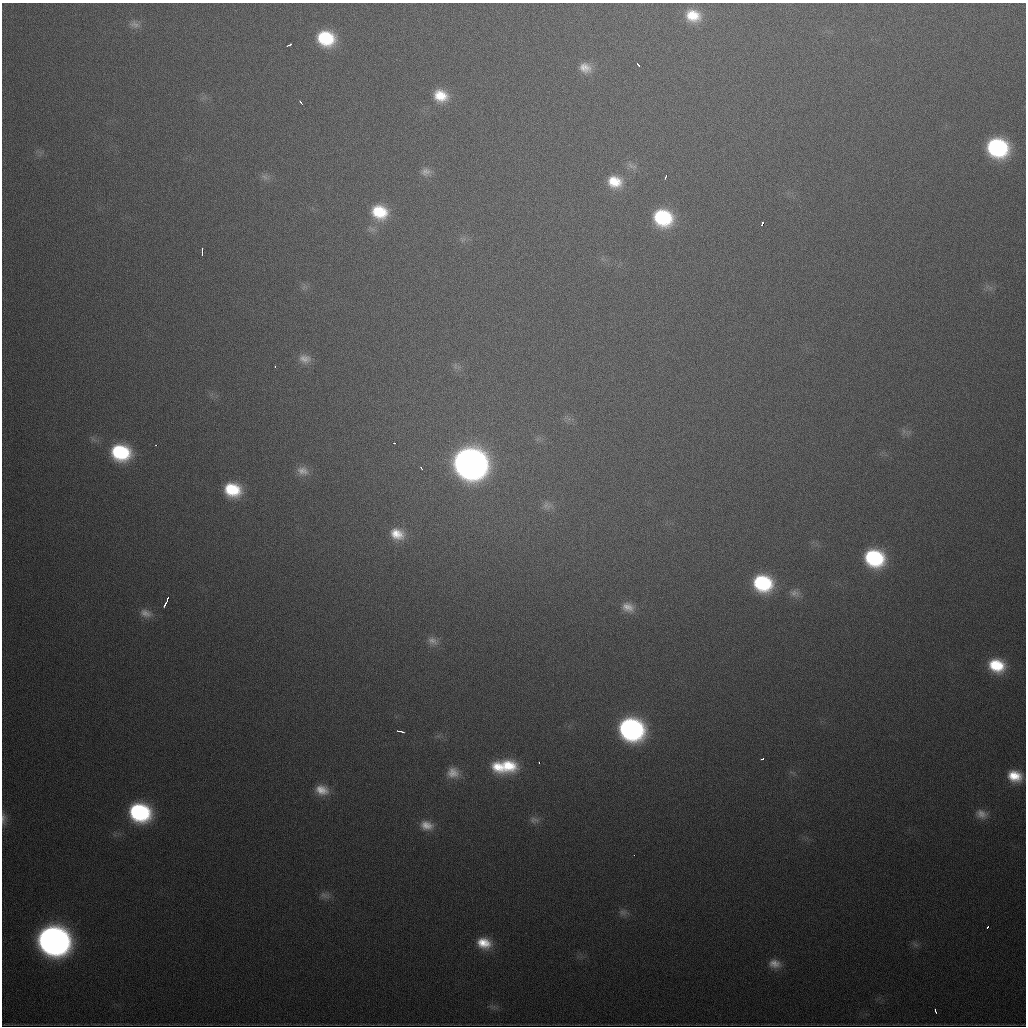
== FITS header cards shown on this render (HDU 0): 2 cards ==
NAXIS1  =                 1024
NAXIS2  =                 1024

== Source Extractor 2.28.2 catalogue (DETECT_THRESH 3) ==
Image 1024 x 1024 px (HDU 0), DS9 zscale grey, 1 PNG px = 1 image px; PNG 1028 x 1028 px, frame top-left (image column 1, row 1024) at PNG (2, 3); no overlay
Background 560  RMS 19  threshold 56.3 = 3 sigma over >= 5 px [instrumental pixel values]
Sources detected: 63; all 63 listed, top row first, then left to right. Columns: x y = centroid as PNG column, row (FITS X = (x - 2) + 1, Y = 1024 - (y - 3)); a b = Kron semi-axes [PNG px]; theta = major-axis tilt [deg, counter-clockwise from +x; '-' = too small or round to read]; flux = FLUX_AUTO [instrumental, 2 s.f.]
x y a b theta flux
693 16 17 14 -16 3.4e+04
135 24 14 9 -18 7.6e+03
326 38 17 14 -18 7.8e+04
289 45 5 3 - 4.9e+03
638 64 4 2 - 2.6e+03
585 68 17 13 -26 1.6e+04
441 96 16 13 -19 3.1e+04
300 102 4 2 - 2.5e+03
997 148 16 14 -17 1.9e+05
631 166 13 5 -41 5.1e+03
426 172 12 10 22 8.1e+03
265 177 10 5 -28 4.9e+03
665 177 5 2 - 2.9e+03
615 182 17 14 -14 3.2e+04
379 212 18 15 -22 5.0e+04
663 218 17 14 -23 1.1e+05
762 223 4 3 - 8.1e+03
463 240 9 3 44 2.4e+03
202 251 8 2 90 4.1e+03
305 359 17 12 -12 1.3e+04
275 366 3 2 - 6.7e+03
904 431 7 4 -71 3.0e+03
394 443 3 2 - 3.5e+03
156 445 3 2 - 2.5e+03
121 452 18 14 -14 1.1e+05
470 463 19 17 -21 1.8e+06
421 468 4 2 - 2.5e+03
303 471 16 12 -16 1.3e+04
232 490 16 13 -18 5.8e+04
547 506 14 10 -18 8.4e+03
397 534 18 14 -21 2.6e+04
874 558 17 14 -21 1.4e+05
763 583 16 14 -19 1.2e+05
795 593 15 9 -17 8.5e+03
167 598 4 2 - 2.8e+03
165 604 6 2 60 6.4e+03
628 607 17 13 -22 1.6e+04
146 613 17 11 -18 1.2e+04
432 641 15 10 -23 9.8e+03
996 665 16 12 -21 5.1e+04
631 729 18 15 -21 4.1e+05
400 731 8 3 -12 4.4e+03
762 759 4 3 - 3.5e+03
539 762 3 2 - 3.7e+03
508 766 20 16 -14 5.1e+04
498 767 17 13 -28 3.3e+04
453 773 16 14 -9 1.7e+04
1015 776 15 12 -16 3.1e+04
322 790 16 12 -16 1.9e+04
140 812 17 14 -19 1.8e+05
981 814 16 11 -17 1.2e+04
3 818 17 7 86 7.3e+03
534 820 14 9 -5 7.1e+03
427 825 17 12 -14 1.6e+04
634 855 2 2 - 4.5e+03
325 895 15 8 -10 7.4e+03
623 912 11 8 10 6.2e+03
988 927 4 3 - 1.6e+04
53 940 20 16 -18 1.3e+06
484 943 16 12 -15 2.8e+04
915 945 9 4 -19 3.1e+03
775 964 16 11 -10 1.4e+04
935 1011 5 2 - 3.2e+03
At the frame edge (FLAGS 8, measured only in part): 1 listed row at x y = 3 818